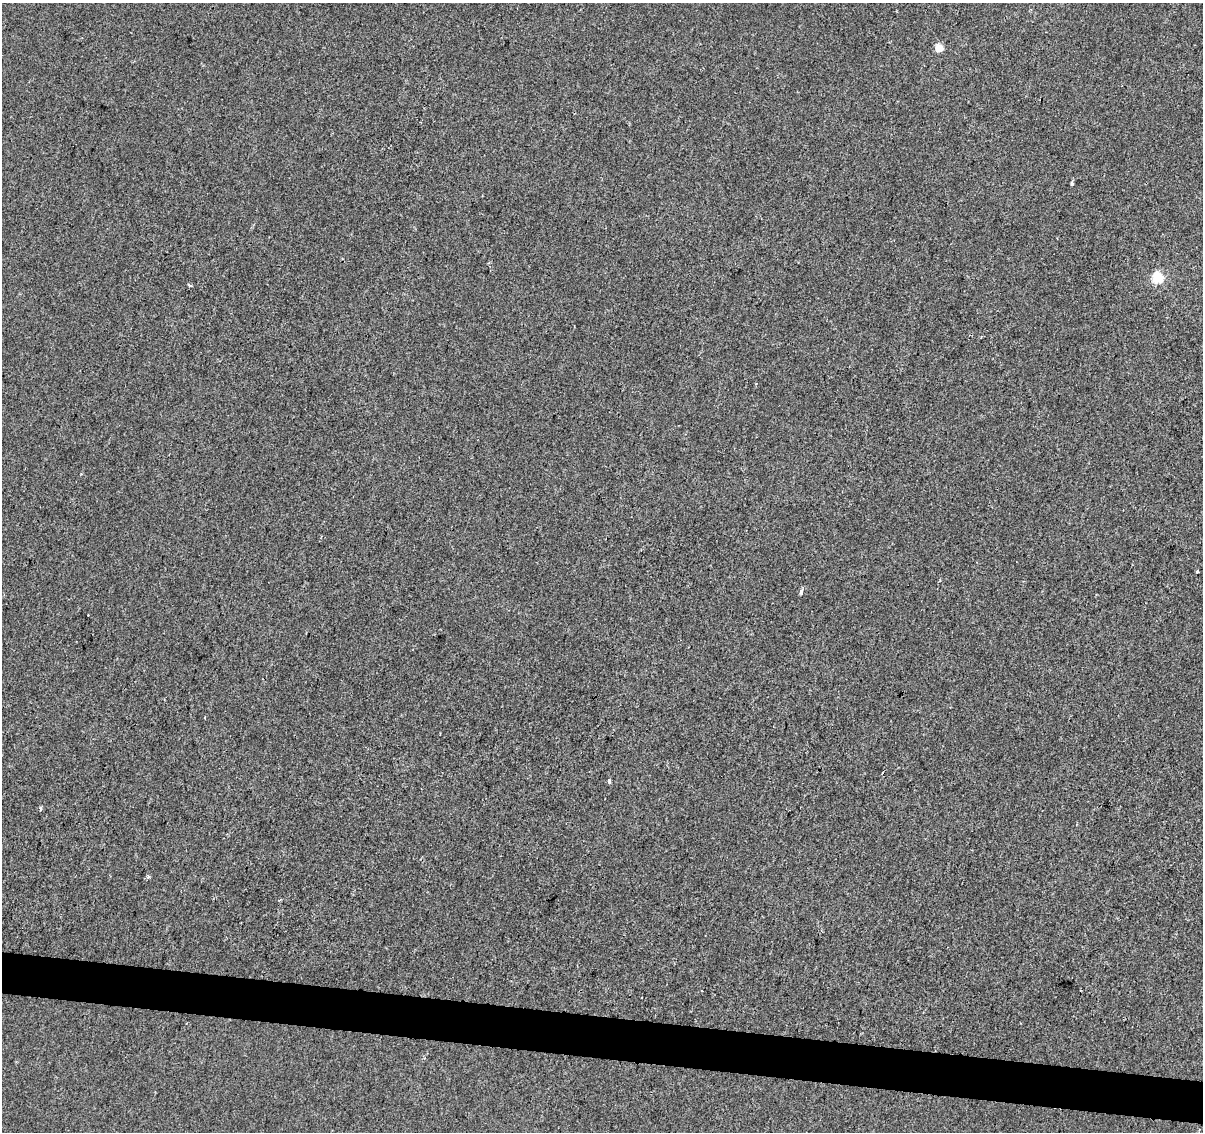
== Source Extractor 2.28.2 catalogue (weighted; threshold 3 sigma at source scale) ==
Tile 6 of 4 x 4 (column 2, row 2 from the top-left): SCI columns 1203-2403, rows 2484-3613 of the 4812 x 5026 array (HDU 1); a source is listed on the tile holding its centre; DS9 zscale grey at full resolution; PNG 1205 x 1134 px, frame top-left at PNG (2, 3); no overlay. Shown black and unused: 4% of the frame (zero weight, under 2 of 3 exposures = <1% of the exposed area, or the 3 px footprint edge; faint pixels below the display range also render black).
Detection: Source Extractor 2.28.2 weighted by HDU 2 'WHT'; one run over the whole footprint, this tile lists its part. Background 4.25e-04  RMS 0.0042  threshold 0.019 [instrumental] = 3 sigma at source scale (4.5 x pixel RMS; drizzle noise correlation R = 1.50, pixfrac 1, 0.0396/0.0396 arcsec/px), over >= 5 px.
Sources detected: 11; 2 cosmic-ray / hot-pixel residue — not listed; the other 9 listed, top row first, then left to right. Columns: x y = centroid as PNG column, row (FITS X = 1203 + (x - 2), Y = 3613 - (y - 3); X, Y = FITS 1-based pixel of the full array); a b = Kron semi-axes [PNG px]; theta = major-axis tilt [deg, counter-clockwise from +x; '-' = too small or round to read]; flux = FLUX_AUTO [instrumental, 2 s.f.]
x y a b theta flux
939 48 5 5 - 10
1072 183 4 3 - 1
1157 277 5 5 - 36
190 285 4 3 - 0.82
1197 572 3 3 - 1.9
801 592 6 4 81 0.97
609 781 4 3 - 3.3
41 809 4 3 - 2.4
149 876 4 3 - 1.4